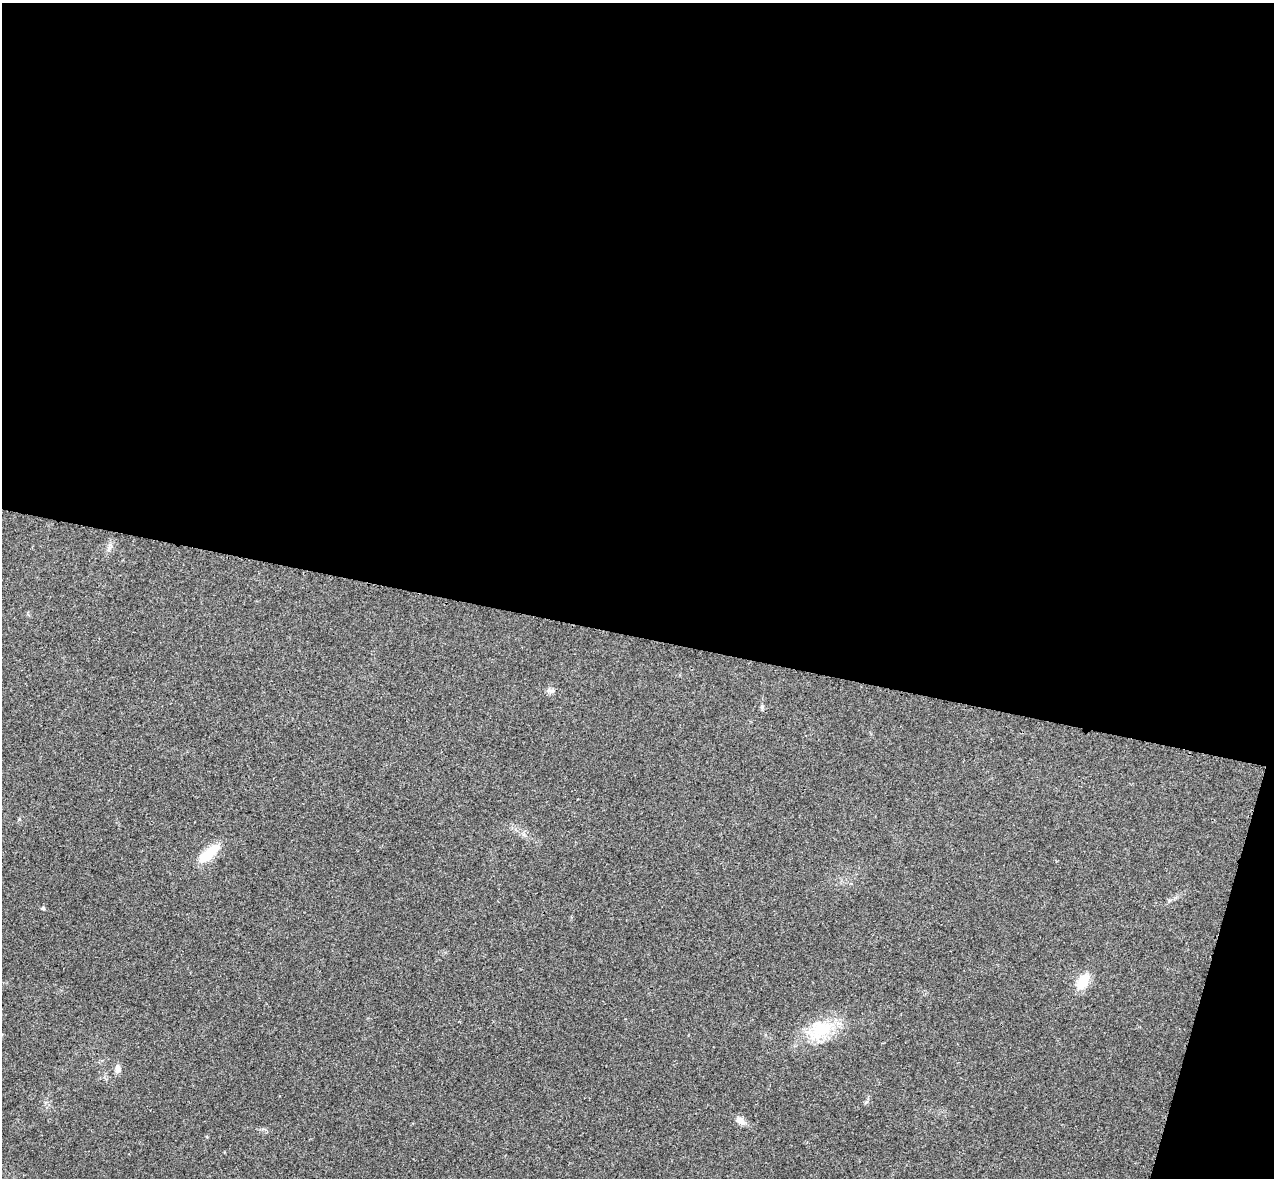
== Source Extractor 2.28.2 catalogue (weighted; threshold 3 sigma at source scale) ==
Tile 4 of 4 x 4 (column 4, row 1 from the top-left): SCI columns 3839-5110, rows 3710-4885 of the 5134 x 5189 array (HDU 1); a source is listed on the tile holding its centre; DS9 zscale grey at full resolution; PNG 1276 x 1180 px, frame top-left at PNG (2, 3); no overlay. Shown black and unused: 56% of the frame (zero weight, under 3 of 4 exposures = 6% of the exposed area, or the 3 px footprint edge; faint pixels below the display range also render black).
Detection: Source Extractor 2.28.2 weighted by HDU 2 'WHT'; one run over the whole footprint, this tile lists its part. Background 0.0207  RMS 0.0044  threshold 0.0197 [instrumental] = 3 sigma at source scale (4.5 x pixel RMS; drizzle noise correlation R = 1.50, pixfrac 1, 0.05/0.05 arcsec/px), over >= 5 px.
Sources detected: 9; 1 inside a brighter object's white glare — not listed; the other 8 listed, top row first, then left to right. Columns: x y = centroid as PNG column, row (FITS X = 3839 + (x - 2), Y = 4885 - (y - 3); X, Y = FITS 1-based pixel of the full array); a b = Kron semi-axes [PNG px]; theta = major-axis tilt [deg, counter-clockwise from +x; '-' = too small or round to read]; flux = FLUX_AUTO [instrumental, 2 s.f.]
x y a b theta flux
109 547 11 4 81 1.4
550 691 9 4 -13 1.1
205 856 26 12 39 9.8
43 908 5 4 - 0.5
1083 982 16 10 60 9.8
820 1029 36 25 25 19
118 1069 10 6 89 2.4
740 1120 11 8 -33 2.8